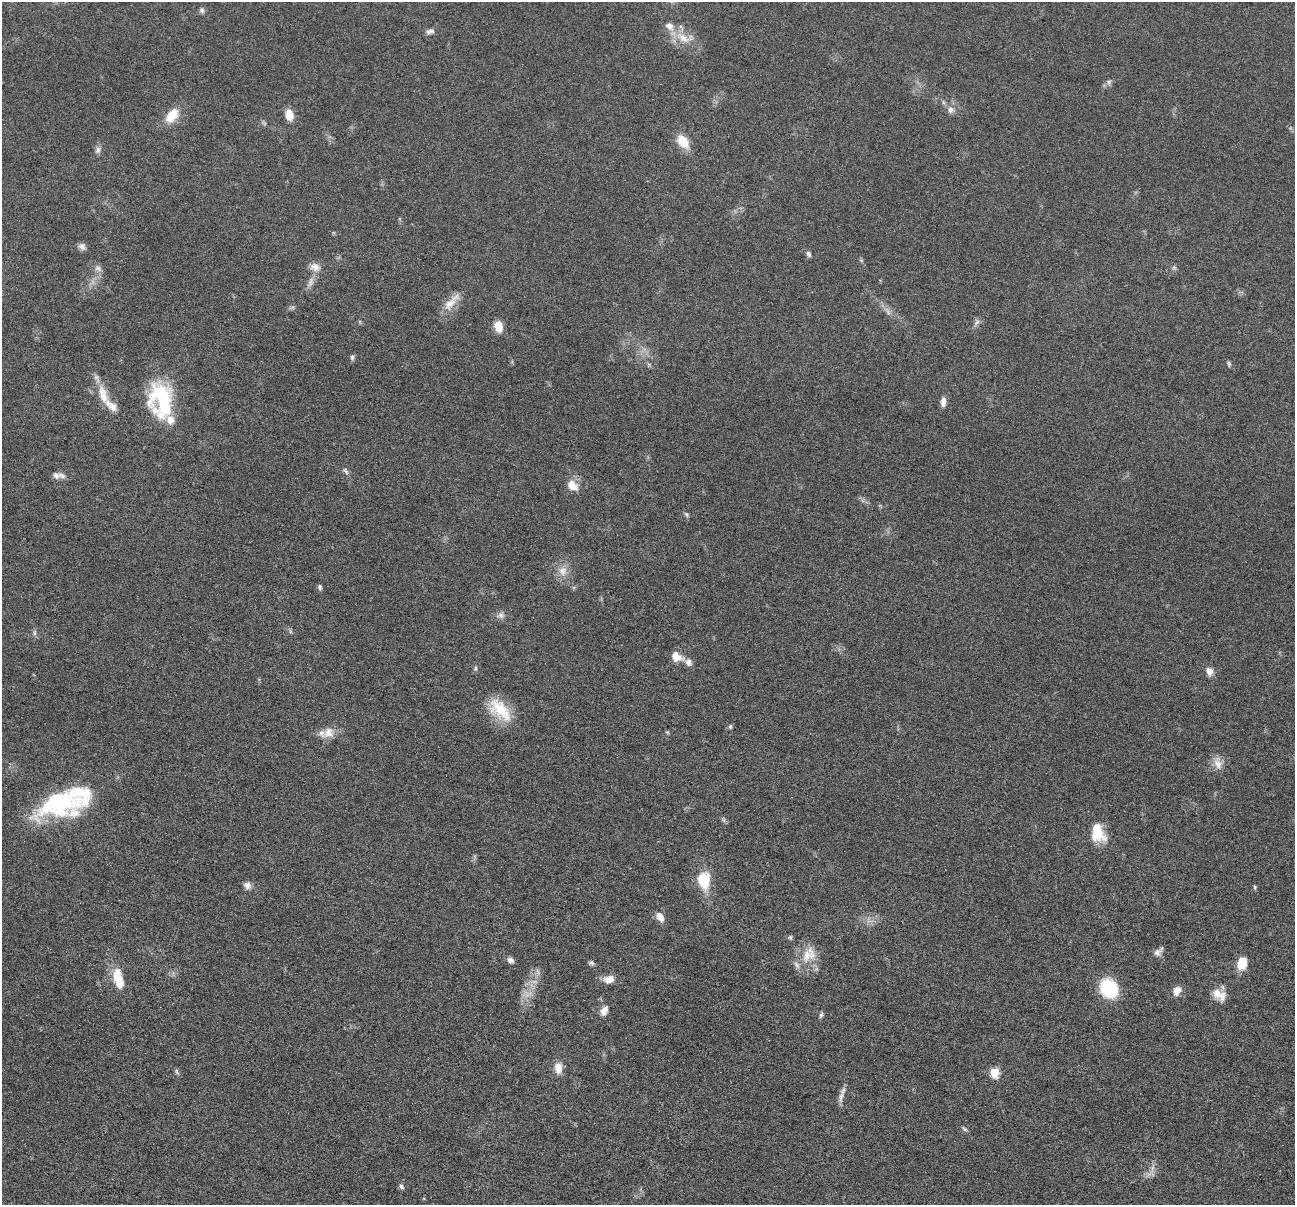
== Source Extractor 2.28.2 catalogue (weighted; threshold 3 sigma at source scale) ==
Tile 7 of 4 x 4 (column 3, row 2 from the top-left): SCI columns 2592-3884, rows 2664-3866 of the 5181 x 5200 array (HDU 1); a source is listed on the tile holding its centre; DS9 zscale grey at full resolution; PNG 1297 x 1207 px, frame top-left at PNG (2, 2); no overlay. Nothing masked; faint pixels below the display range render black.
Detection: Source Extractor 2.28.2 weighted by HDU 2 'WHT'; one run over the whole footprint, this tile lists its part. Background 0.0363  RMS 0.0033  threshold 0.0133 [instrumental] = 3 sigma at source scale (4.09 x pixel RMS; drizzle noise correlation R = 1.36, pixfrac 0.8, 0.05/0.05 arcsec/px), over >= 5 px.
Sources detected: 77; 1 too faint to see at this stretch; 1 inside a brighter object's white glare — not listed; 8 inside a brighter listed object's ellipse — not listed separately; the other 67 listed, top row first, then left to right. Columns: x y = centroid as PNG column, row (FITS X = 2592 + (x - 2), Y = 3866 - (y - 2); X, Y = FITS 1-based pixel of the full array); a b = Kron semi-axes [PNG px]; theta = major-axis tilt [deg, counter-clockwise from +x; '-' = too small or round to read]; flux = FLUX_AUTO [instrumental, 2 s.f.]
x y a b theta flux
202 10 7 6 - 0.75
430 31 12 6 12 1.1
683 38 22 10 -36 5.1
1109 82 8 5 -83 0.71
951 110 9 9 - 1.6
172 115 22 13 51 5.4
289 115 11 8 -79 3.6
683 141 15 9 -52 6.5
98 150 10 7 72 1.1
82 246 9 8 - 1.2
809 254 9 5 -58 0.72
315 267 14 11 -15 2.5
1174 267 7 4 0 0.5
98 268 10 7 -14 1.2
310 282 13 7 86 1.6
451 302 31 10 46 4.3
977 322 10 5 36 0.9
498 326 11 8 -77 3.9
352 357 7 5 -77 0.66
1228 363 7 4 -68 0.56
649 364 6 4 19 0.41
103 395 30 11 -73 5.4
161 400 40 25 -83 26
943 402 12 6 90 1.6
346 471 11 5 -56 0.81
56 475 10 8 -43 1.3
572 485 15 11 -43 3.5
686 514 7 4 -59 0.56
563 571 14 12 78 3.2
320 587 7 5 -83 0.63
501 615 9 7 13 1.2
34 633 9 4 90 0.69
677 657 14 10 -23 3.3
475 668 6 4 90 0.45
1210 671 9 8 - 2.1
500 710 35 18 -46 11
730 727 6 5 - 0.46
667 732 6 4 -42 0.35
328 733 15 14 - 3.3
1218 763 17 10 -76 2.9
62 804 73 27 29 30
1098 832 22 14 -72 8.6
703 880 14 11 -83 11
247 885 9 8 - 1.6
1255 887 6 4 -89 0.37
660 917 12 8 -64 2.4
790 937 6 5 - 0.48
1158 952 14 8 45 1.4
808 955 26 17 54 6.4
510 960 8 6 -30 1.2
591 963 7 5 -16 0.66
1242 963 11 8 73 7.1
118 978 28 11 -76 7.4
609 979 14 10 10 2.7
1109 988 17 14 -55 18
1177 991 12 8 66 2.3
527 995 7 5 44 1.3
1219 995 20 12 -27 3.6
604 1011 12 8 65 2.2
821 1015 9 5 65 0.61
558 1068 14 9 -87 3
177 1071 9 4 -69 0.57
995 1073 6 6 - 9.9
841 1097 18 6 76 1.8
964 1129 8 4 -43 0.56
1152 1168 7 4 71 0.89
401 1186 7 5 -65 0.76